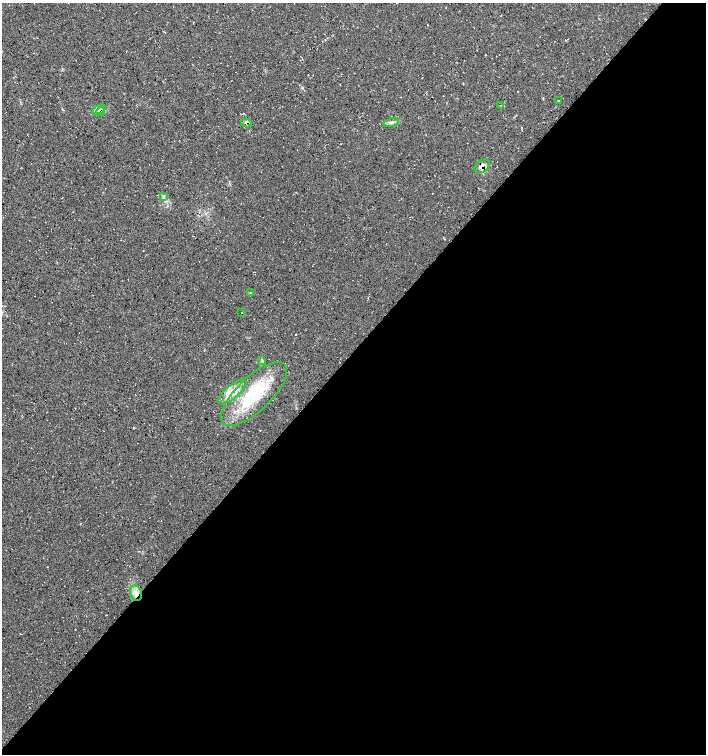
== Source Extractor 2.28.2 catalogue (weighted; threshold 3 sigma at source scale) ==
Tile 12 of 4 x 4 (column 4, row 3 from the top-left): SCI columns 4455-5861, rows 1508-3010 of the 6032 x 6030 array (HDU 1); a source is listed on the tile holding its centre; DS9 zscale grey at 2 x 2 block average (1 PNG px = mean of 2 x 2 image px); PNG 708 x 756 px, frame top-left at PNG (2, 3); each listed source drawn as its Kron ellipse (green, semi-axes under 4 px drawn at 4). Shown black and unused: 53% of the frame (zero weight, under 3 of 4 exposures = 1% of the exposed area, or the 3 px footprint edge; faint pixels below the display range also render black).
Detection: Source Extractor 2.28.2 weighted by HDU 2 'WHT'; one run over the whole footprint, this tile lists its part. Background 0.0158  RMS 0.0038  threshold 0.0171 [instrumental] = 3 sigma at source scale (4.5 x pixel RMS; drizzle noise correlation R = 1.50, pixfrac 1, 0.0396/0.0396 arcsec/px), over >= 5 px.
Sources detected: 16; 1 cosmic-ray / hot-pixel residue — neither listed nor drawn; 1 inside a brighter listed object's ellipse — not listed separately; the other 14 listed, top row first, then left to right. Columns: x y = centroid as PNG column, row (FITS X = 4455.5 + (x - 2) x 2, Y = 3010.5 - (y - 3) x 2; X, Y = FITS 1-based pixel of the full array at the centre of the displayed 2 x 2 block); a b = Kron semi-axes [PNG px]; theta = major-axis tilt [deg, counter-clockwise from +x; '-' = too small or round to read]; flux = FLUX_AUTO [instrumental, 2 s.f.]
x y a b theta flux
558 101 2 2 - 0.46
501 105 2 2 - 0.39
99 109 7 2 23 2.2
101 112 4 2 - 1.3
391 122 8 2 11 1.9
246 123 5 3 - 2.4
482 166 8 5 38 4.4
163 197 3 3 - 1
250 293 3 2 - 0.66
242 313 2 2 - 0.34
262 360 3 2 - 0.76
232 392 17 6 39 10
254 394 43 17 44 54
136 593 8 5 -70 5.1
Overlapping masked pixels (flux is a lower limit): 3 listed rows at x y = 246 123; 482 166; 136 593
Diffuse or blended objects may show on this block-average render without a row.